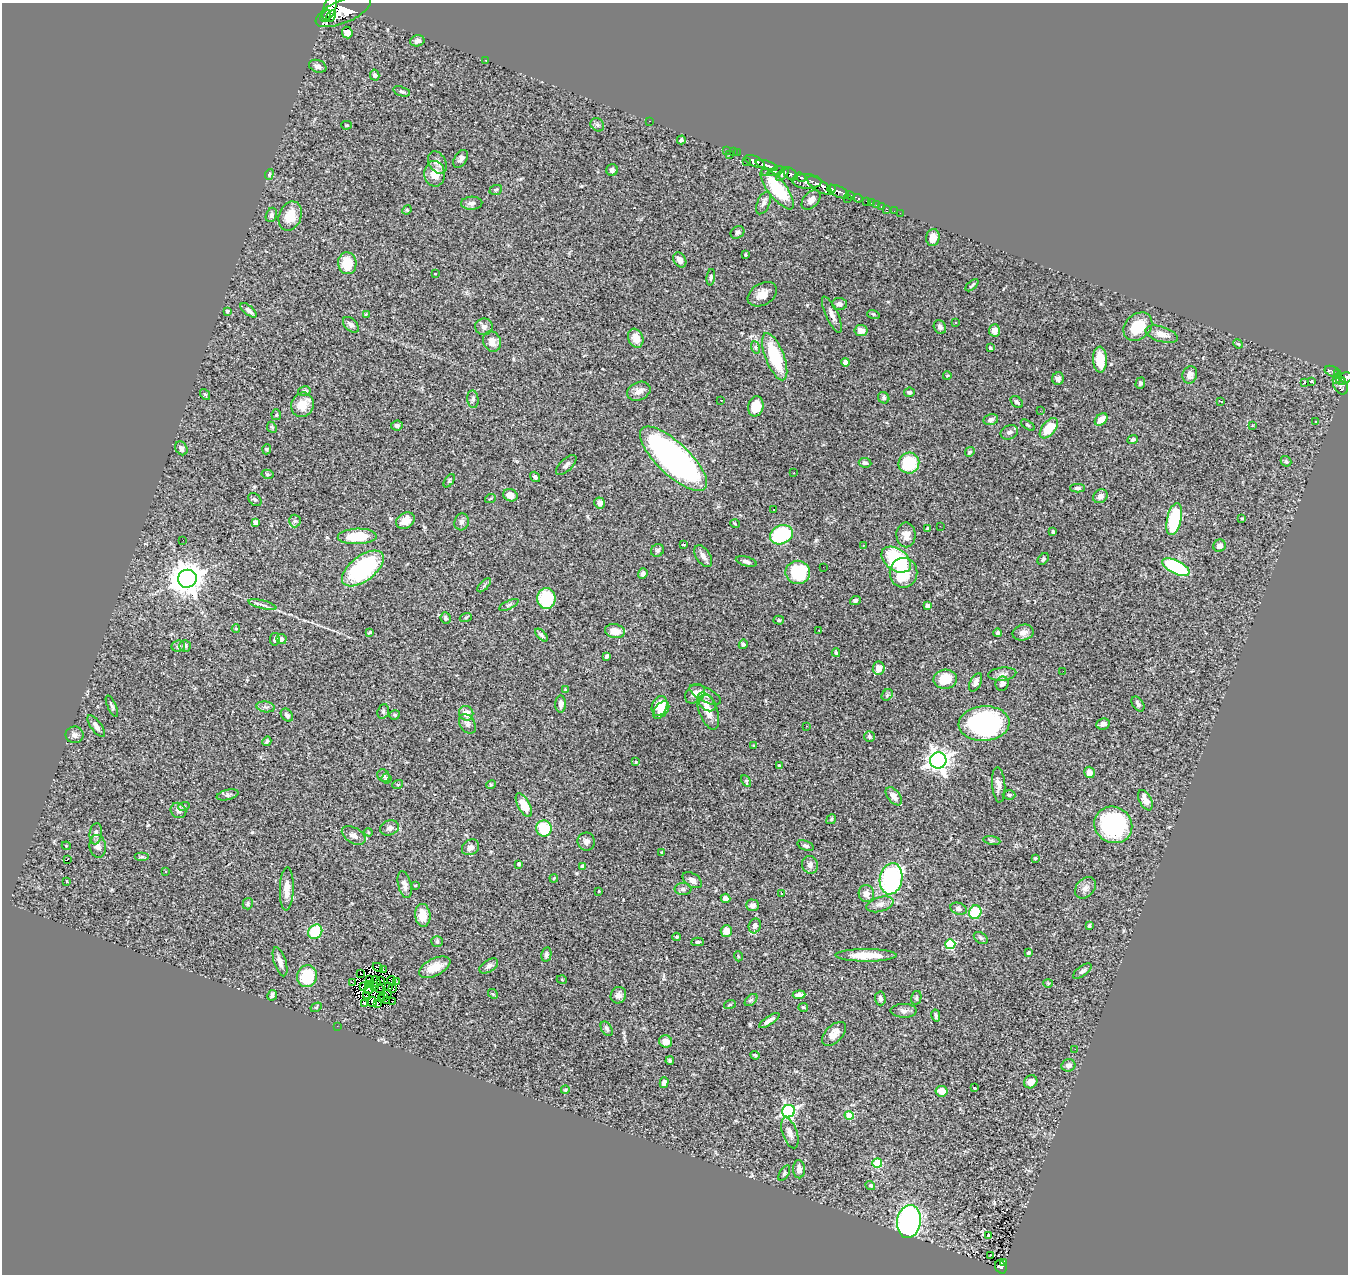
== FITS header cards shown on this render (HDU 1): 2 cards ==
NAXIS1  =                 1346
NAXIS2  =                 1272

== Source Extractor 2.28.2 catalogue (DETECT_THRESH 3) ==
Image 1346 x 1272 px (HDU 1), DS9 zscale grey, 1 PNG px = 1 image px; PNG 1350 x 1276 px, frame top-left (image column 1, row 1272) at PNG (2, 3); each listed source drawn as its Kron ellipse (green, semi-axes under 4 px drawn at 4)
Background 1.18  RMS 0.053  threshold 0.159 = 3 sigma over >= 5 px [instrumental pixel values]
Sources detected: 364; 3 with non-positive FLUX_AUTO (blend fragments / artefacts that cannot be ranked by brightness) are neither listed nor drawn; the other 361 listed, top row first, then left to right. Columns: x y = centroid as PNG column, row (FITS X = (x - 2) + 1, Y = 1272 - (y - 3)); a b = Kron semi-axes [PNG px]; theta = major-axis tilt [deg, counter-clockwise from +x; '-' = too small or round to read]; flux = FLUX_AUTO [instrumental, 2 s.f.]
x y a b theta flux
330 8 13 6 70 2300
343 11 29 11 23 6400
326 16 7 3 57 370
331 16 6 3 60 860
347 33 6 5 - 19
417 41 7 5 14 15
486 60 3 3 - 10
318 66 9 6 -18 16
375 75 5 4 - 10
402 91 9 4 -17 7.7
649 121 3 2 - 24
347 125 5 4 - 3.6
597 125 7 6 - 8.1
681 140 4 4 - 7.1
727 150 2 2 - 13
733 152 2 2 - 17
737 153 2 2 - 10
729 155 2 2 - 52
461 159 10 6 58 12
755 161 10 5 -24 1500
437 162 12 8 -58 19
746 162 2 2 - 13
767 165 12 3 -18 1400
612 170 6 6 - 9.8
765 171 2 2 - 12
776 171 9 4 16 460
269 174 5 4 - 5
435 174 13 10 -87 49
782 174 8 4 51 660
790 174 8 5 -39 720
800 177 6 3 -25 440
806 181 15 7 -3 1400
819 186 14 5 -33 2600
777 189 24 9 -52 150
831 189 4 3 - 550
496 190 6 5 - 5.6
839 192 11 5 -24 1100
850 195 5 3 - 280
858 198 5 3 - 250
848 199 2 2 - 43
811 200 11 7 48 18
867 201 3 3 - 64
472 203 11 6 3 13
763 203 12 6 66 13
871 203 2 2 - 9.2
876 205 2 2 - 16
881 206 2 2 - 10
887 209 4 2 - 11
407 210 5 4 - 4.5
894 211 2 2 - 3.7
900 213 2 2 - 12
271 215 7 5 69 9.2
290 216 15 11 68 65
737 232 7 6 - 7.7
933 237 8 6 81 28
745 255 3 2 - 3
680 260 8 6 -59 19
347 263 11 9 -84 91
435 273 3 2 - 2.4
711 277 8 4 82 7.5
972 285 8 2 42 5.4
762 294 15 10 31 36
839 304 7 6 - 16
248 310 10 4 -40 12
227 311 3 3 - 5
366 314 4 3 - 2.5
873 314 6 4 -17 4.1
832 315 19 6 -65 21
956 322 3 3 - 15
351 325 9 6 -44 14
484 327 9 8 - 17
940 327 7 5 -62 9.5
1138 327 16 12 42 100
861 330 6 5 - 31
994 330 6 5 - 26
1162 334 17 7 -17 30
636 338 10 7 -68 38
492 341 10 8 -64 29
1238 344 5 4 - 3.7
755 347 6 4 -71 5.7
990 348 3 3 - 4.5
775 357 25 9 -69 190
1100 360 13 7 -88 86
846 362 4 4 - 30
1332 371 8 5 -24 290
1338 374 4 3 - 190
1190 375 9 7 70 19
947 376 4 2 - 2.6
1345 377 6 5 - 560
1337 378 6 3 62 120
1058 379 6 6 - 12
1311 381 4 3 - 13
1341 381 5 3 - 290
1140 383 6 5 - 7.8
1304 383 3 3 - 13
1340 385 10 6 -65 600
304 391 6 5 - 6.4
639 391 12 9 23 21
909 392 5 4 - 7.6
205 394 6 4 -52 4.9
884 398 6 5 - 7
473 399 9 5 -83 8.8
721 400 3 2 - 7.3
1221 401 4 2 - 5.8
1017 402 7 5 -43 8
302 405 12 11 - 49
756 406 10 7 76 69
1040 411 3 2 - 3.2
276 415 5 4 - 4.9
1101 419 7 5 42 37
991 420 7 5 13 8.8
1315 421 3 2 - 4.3
1028 425 8 3 -33 3.8
397 426 6 5 - 9.9
1252 426 3 2 - 6.7
272 427 6 4 -66 5.3
1049 428 12 6 50 80
1009 432 9 7 24 12
1133 440 5 4 - 7.5
181 448 7 5 -58 12
267 449 5 4 - 4.6
970 452 5 4 - 4.2
673 459 43 16 -43 1200
1286 461 6 4 -42 5.7
865 463 6 4 -6 7.1
909 463 10 10 - 150
566 465 13 6 44 13
794 473 3 2 - 1.9
267 474 6 4 -11 4.8
535 477 5 4 - 9.3
449 481 7 4 55 4.8
1077 488 7 4 0 7.4
510 495 7 6 - 33
1100 496 8 6 39 16
255 499 7 5 -46 6.8
490 499 5 3 - 3.4
600 503 5 5 - 21
774 509 3 2 - 3.6
1242 518 3 3 - 3.5
1174 519 16 7 78 220
295 521 6 6 - 6.5
405 521 10 7 31 34
255 522 4 4 - 14
462 522 8 7 - 13
735 524 5 3 - 2.9
940 526 2 2 - 2.2
928 528 3 3 - 8.1
1053 532 3 3 - 6.3
781 535 12 9 24 260
906 535 12 9 -89 27
357 536 19 8 2 110
183 540 2 2 - 2.6
683 545 3 2 - 2.8
863 545 3 3 - 4.6
1219 546 6 6 - 20
657 550 7 6 - 7.9
703 556 12 7 -57 18
1043 559 7 5 50 7.2
896 560 16 10 -36 280
746 561 11 4 -16 11
823 567 2 2 - 4.5
1176 567 15 6 -26 310
363 568 24 12 37 410
798 572 12 11 - 190
904 573 15 14 - 110
643 574 5 4 - 14
187 579 9 9 - 6100
484 585 9 3 45 5.9
546 599 10 9 - 170
855 600 5 4 - 7.4
262 605 14 3 -14 9.4
509 605 10 3 25 6.9
928 606 4 3 - 12
466 617 6 4 19 4.2
446 618 6 5 - 6.9
779 620 5 4 - 4.9
236 629 4 3 - 2.8
615 631 10 7 -9 34
819 631 2 2 - 2.5
370 632 3 3 - 4.7
998 633 4 3 - 6.7
1023 633 11 8 13 17
541 635 8 3 -46 7.2
275 639 6 5 - 7.3
281 639 5 5 - 18
743 644 5 4 - 5.6
178 646 7 5 7 7.5
185 646 5 5 - 9.3
836 653 4 3 - 5.2
607 656 4 3 - 6.9
879 668 6 6 - 30
1063 671 2 2 - 3.1
1002 674 14 6 6 16
945 679 12 9 3 75
976 682 10 5 62 13
1002 684 7 6 - 17
566 690 3 3 - 5.9
695 694 11 8 43 21
705 695 17 7 -27 27
887 695 6 5 - 7.2
707 703 10 7 -43 16
561 704 8 5 88 16
1138 704 8 5 -56 8.7
112 706 11 3 -66 7.2
660 706 10 7 69 65
266 707 9 5 -9 11
661 710 10 6 48 64
383 711 7 5 70 6.9
708 711 19 9 -69 50
466 713 7 7 - 33
287 715 7 5 -48 9.8
395 715 5 4 - 5
467 724 10 7 -58 13
984 724 25 17 4 590
1103 724 7 5 10 14
96 726 13 5 -54 14
806 726 3 2 - 2.9
74 735 9 8 - 15
870 736 5 5 - 5.9
267 741 5 4 - 5.6
754 746 4 3 - 3.7
938 760 8 8 - 2400
636 762 4 4 - 3.6
779 766 3 3 - 5.2
1089 772 5 5 - 22
383 775 6 5 - 8.5
386 778 5 5 - 5
746 781 6 4 -62 4.7
398 784 5 3 - 3.4
491 785 5 3 - 3.7
999 785 18 6 -86 20
228 795 11 5 13 9.8
1009 795 6 4 -2 5.7
894 796 10 6 -52 23
1145 800 11 6 -64 28
524 805 13 6 -61 55
184 806 6 3 18 4.1
178 810 8 7 - 13
831 819 5 4 - 5.3
1113 825 19 18 - 430
390 828 9 7 22 13
544 828 8 8 - 130
368 832 4 3 - 4.2
96 834 11 6 84 16
354 835 13 7 -31 19
992 840 8 4 -9 7
586 842 9 8 - 15
66 846 4 4 - 3.4
98 846 11 8 -84 18
806 846 9 4 -20 7.6
470 847 9 7 34 15
662 853 4 2 - 3
142 857 7 3 0 5.2
1035 858 4 4 - 3.1
67 860 4 2 - 26
519 864 3 3 - 6.7
810 865 9 8 - 16
582 867 4 4 - 15
165 871 3 3 - 5.7
554 878 4 3 - 3
891 879 16 11 80 590
692 880 11 6 -32 15
67 881 3 2 - 3.3
405 885 14 6 -77 16
415 885 3 2 - 3.1
1085 888 12 9 47 19
287 889 21 7 88 36
683 889 8 6 0 9.8
599 891 3 2 - 3.3
782 893 3 3 - 7.3
866 894 8 7 - 20
725 898 5 4 - 11
248 904 6 5 - 5.8
880 904 14 7 17 20
752 905 6 6 - 16
958 909 8 6 -20 11
975 912 7 6 - 160
423 915 11 7 -84 47
755 926 7 6 - 16
1089 926 4 3 - 6.1
726 931 6 5 - 28
315 932 7 6 - 130
677 937 4 3 - 4.1
981 938 8 5 -36 6.9
437 941 5 5 - 5.2
698 942 6 4 -1 6.4
950 944 5 5 - 220
1028 953 4 4 - 7.4
546 955 7 5 78 8.6
866 955 30 6 0 76
738 956 5 3 - 3
280 962 15 6 -73 22
489 966 10 6 33 12
378 967 5 2 - 3.9
435 967 17 8 27 51
384 970 3 2 - 3.2
1082 971 11 5 37 9.5
360 973 3 2 - 0.11
307 976 11 10 - 130
369 979 3 2 - 3.5
381 980 4 2 - 1.8
392 980 4 2 - 6
562 980 5 3 - 2.7
376 982 5 2 - 1.7
396 982 2 2 - 3.1
353 983 2 2 - 2
1048 983 4 4 - 3.6
369 985 2 2 - 3.1
389 986 4 2 - 4.3
363 987 3 2 - 0.19
375 987 3 2 - 3.2
393 988 3 2 - 1
380 989 2 2 - 1.5
369 990 5 3 - 1.8
387 994 3 2 - 3.8
493 994 5 4 - 3.9
272 995 5 4 - 11
618 995 8 7 - 18
799 995 6 4 5 16
366 996 3 2 - 5.4
383 996 3 2 - 1.8
880 998 7 5 -86 12
916 998 7 5 78 6.5
381 999 3 2 - 5.1
751 1000 7 4 44 6.8
387 1001 4 2 - 4.7
392 1001 4 2 - 3
372 1002 5 3 - 9.6
364 1003 4 3 - 11
377 1004 4 2 - 1.4
730 1004 6 4 20 3.9
316 1007 6 4 30 4.8
803 1007 5 4 - 6.6
904 1011 13 7 0 14
936 1016 6 4 -78 8.3
769 1020 12 4 35 15
337 1026 2 2 - 55
607 1029 8 5 -58 8.8
834 1034 15 8 44 29
665 1041 7 6 - 30
1075 1049 2 2 - 3.1
755 1055 5 3 - 4.2
670 1061 4 3 - 5.1
1068 1065 7 6 - 15
1031 1082 7 6 - 22
664 1083 5 4 - 22
974 1088 3 3 - 13
565 1090 4 3 - 2.9
942 1091 6 5 - 36
788 1111 6 6 - 610
849 1115 4 4 - 100
790 1133 16 7 -70 24
877 1163 5 5 - 180
799 1169 9 6 -87 21
784 1173 8 4 59 6.2
870 1185 5 4 - 5.9
909 1221 16 12 81 960
988 1235 3 3 - 56
990 1255 2 2 - 3.7
1003 1263 3 3 - 43
1001 1267 7 5 -59 200
At the frame edge (FLAGS 8, measured only in part): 2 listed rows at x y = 330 8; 1345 377
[3 non-positive-flux detections neither listed nor drawn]